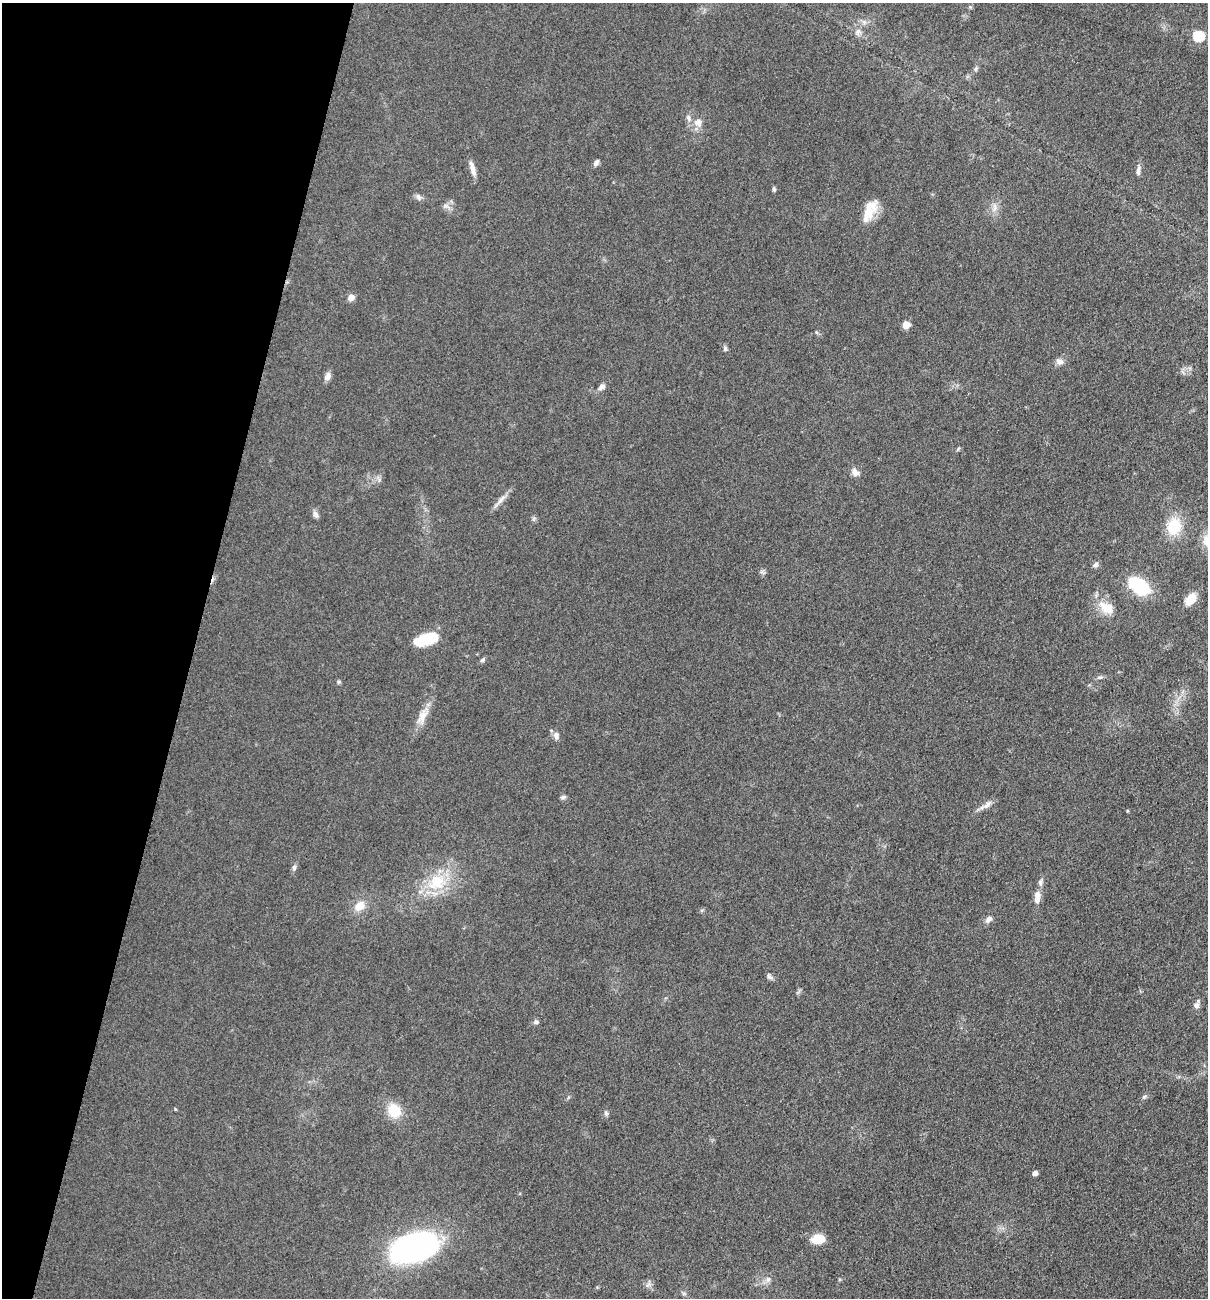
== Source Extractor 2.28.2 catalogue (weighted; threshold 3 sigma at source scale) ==
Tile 9 of 4 x 4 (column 1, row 3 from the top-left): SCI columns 181-1386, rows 1298-2593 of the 5254 x 5200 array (HDU 1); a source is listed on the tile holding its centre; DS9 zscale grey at full resolution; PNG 1210 x 1300 px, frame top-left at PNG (2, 3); no overlay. Shown black and unused: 16% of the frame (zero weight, under 3 of 5 exposures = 3% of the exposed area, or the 3 px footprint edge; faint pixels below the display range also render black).
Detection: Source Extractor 2.28.2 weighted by HDU 2 'WHT'; one run over the whole footprint, this tile lists its part. Background 0.119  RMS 0.008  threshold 0.0358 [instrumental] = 3 sigma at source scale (4.5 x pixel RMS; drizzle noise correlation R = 1.50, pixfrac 1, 0.05/0.05 arcsec/px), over >= 5 px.
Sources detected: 55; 3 inside a brighter listed object's ellipse — not listed separately; the other 52 listed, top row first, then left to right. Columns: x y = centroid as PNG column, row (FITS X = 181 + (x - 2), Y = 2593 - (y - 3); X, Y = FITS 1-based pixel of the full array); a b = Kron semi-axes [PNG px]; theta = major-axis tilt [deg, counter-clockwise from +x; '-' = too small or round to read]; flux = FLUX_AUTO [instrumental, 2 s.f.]
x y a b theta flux
864 22 8 5 -45 2.3
858 32 10 6 68 3.6
1198 36 6 6 - 57
975 69 7 4 89 1.3
698 123 12 11 - 6.4
596 162 8 5 56 2.5
473 170 20 6 -76 5.4
1138 171 12 5 81 2.8
774 189 6 4 -88 1.5
418 197 10 6 -59 2.3
445 206 8 6 -19 2.7
994 208 12 4 85 3.5
868 211 28 15 36 16
351 297 8 7 - 4.4
906 325 5 5 - 13
725 349 7 5 88 1.7
1059 361 10 8 -15 3.8
327 376 9 7 66 4.1
602 386 9 6 44 3.3
855 472 10 8 -44 4.7
501 500 16 6 48 4.8
316 515 10 6 -57 2.9
1174 526 18 14 71 27
1095 565 9 6 32 2.1
1139 587 23 14 -35 47
1190 599 16 10 53 11
1106 608 23 14 -31 14
426 639 24 11 17 29
482 660 7 5 41 1.6
1100 677 6 4 17 1.4
338 682 6 4 72 1
422 717 22 11 62 10
556 735 10 7 -84 3.2
563 797 7 4 15 1.8
988 804 16 6 48 3.9
294 868 8 6 87 2.2
437 882 27 20 42 32
1040 882 10 6 78 2.7
1037 895 9 8 - 4.5
360 906 14 11 44 10
988 919 11 7 44 3.4
769 977 9 6 -40 2.2
1197 1005 12 6 76 3.2
536 1022 7 6 - 2
1144 1097 6 5 - 1.5
394 1111 15 13 -55 20
606 1113 7 5 -63 1.7
1035 1173 5 4 - 3.9
818 1239 15 10 7 12
414 1246 49 28 19 170
768 1279 8 6 88 2.7
647 1285 9 4 31 2.2
Isophote crosses this tile's border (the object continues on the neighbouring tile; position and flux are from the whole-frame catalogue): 1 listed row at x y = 414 1246